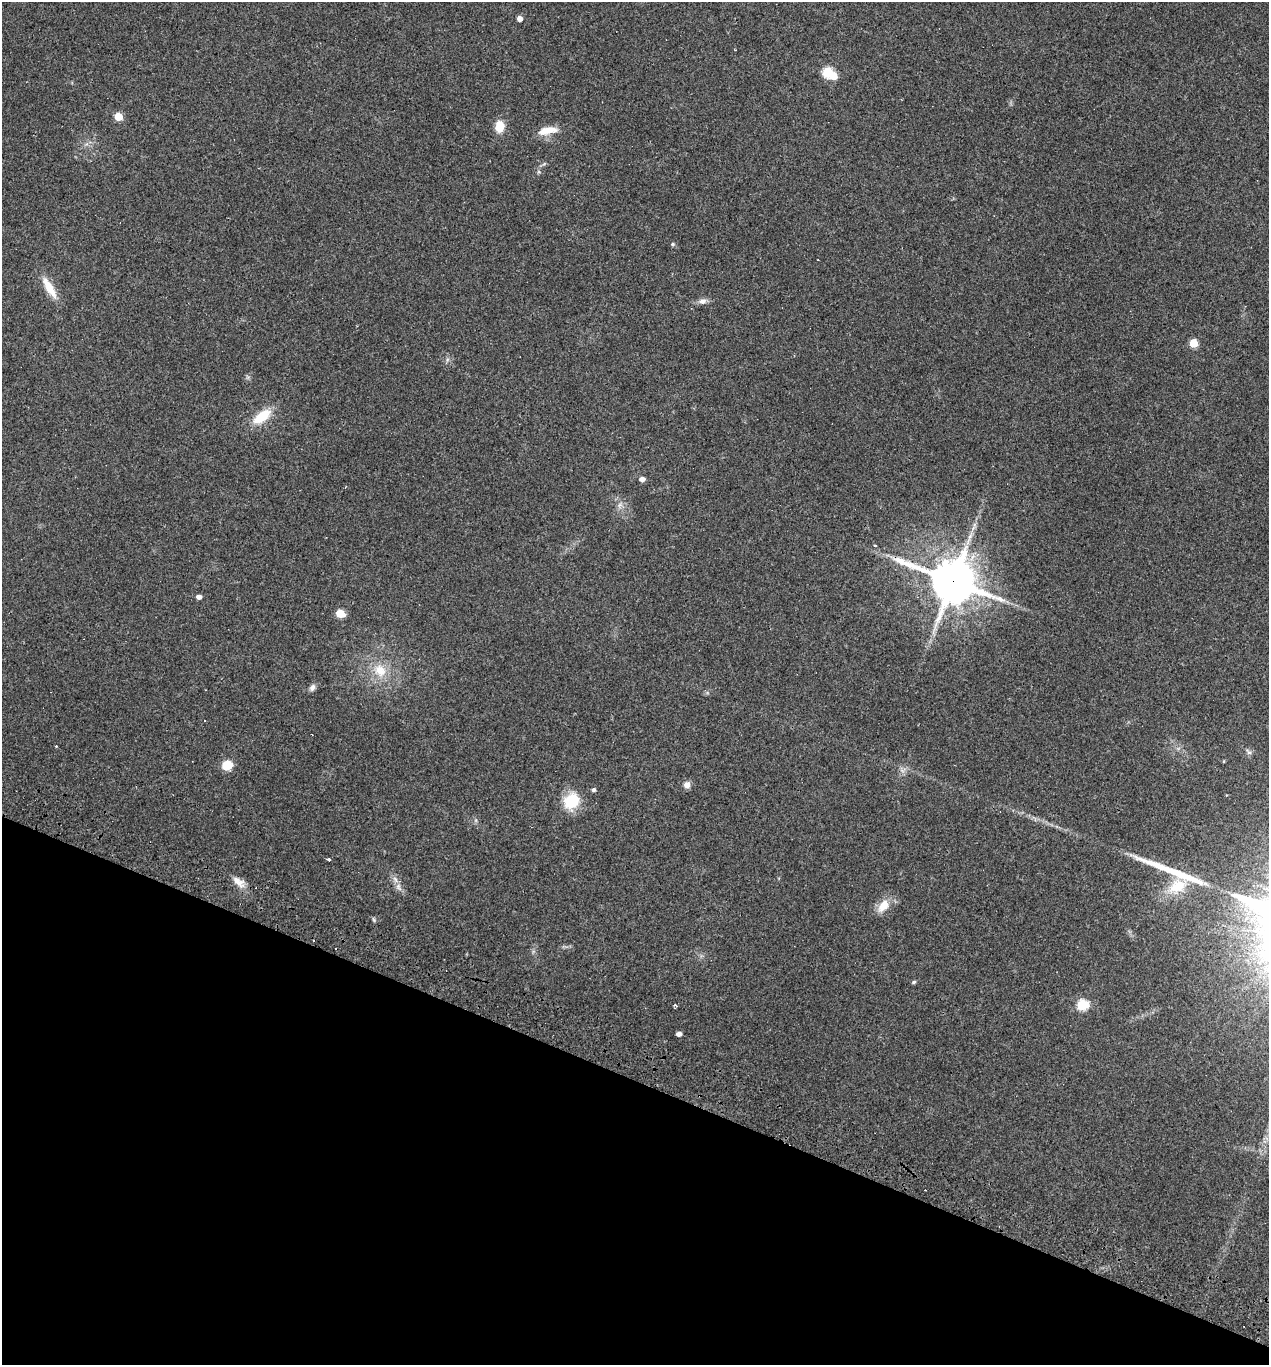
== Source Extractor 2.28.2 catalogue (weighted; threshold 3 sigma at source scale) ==
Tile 15 of 4 x 4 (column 3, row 4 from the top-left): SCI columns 2668-3934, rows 18-1380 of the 5526 x 5510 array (HDU 1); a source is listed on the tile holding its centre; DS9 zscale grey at full resolution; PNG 1271 x 1367 px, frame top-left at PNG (2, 2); no overlay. Shown black and unused: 21% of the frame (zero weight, under 3 of 4 exposures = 4% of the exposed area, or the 3 px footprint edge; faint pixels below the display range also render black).
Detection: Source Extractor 2.28.2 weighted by HDU 2 'WHT'; one run over the whole footprint, this tile lists its part. Background 0.0797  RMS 0.0055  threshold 0.0248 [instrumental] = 3 sigma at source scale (4.5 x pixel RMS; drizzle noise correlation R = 1.50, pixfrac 1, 0.05/0.05 arcsec/px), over >= 5 px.
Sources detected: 41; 1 inside a brighter object's white glare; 4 cosmic-ray / hot-pixel residue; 1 long thin detection or spike segment (spike, bleed or trail) — not listed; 1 inside a brighter listed object's ellipse — not listed separately; the other 34 listed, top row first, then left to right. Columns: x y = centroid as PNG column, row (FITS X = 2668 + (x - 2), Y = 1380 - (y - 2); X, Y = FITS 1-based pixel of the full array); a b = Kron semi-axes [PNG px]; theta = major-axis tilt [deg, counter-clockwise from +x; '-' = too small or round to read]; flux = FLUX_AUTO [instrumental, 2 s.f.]
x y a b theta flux
519 18 4 4 - 3.3
827 72 6 5 - 40
118 116 5 5 - 14
499 126 10 8 83 9.6
547 130 24 9 10 8.1
672 244 5 5 - 0.75
49 288 32 9 -59 9.3
702 301 9 7 17 2.5
1193 343 5 5 - 17
262 416 23 11 36 13
642 479 5 4 - 2.8
619 505 7 4 71 1.3
875 545 3 3 - 1.5
953 581 17 14 -22 1700
199 597 5 4 - 2.4
340 613 6 5 - 17
380 671 19 16 -49 11
312 687 10 6 58 1.9
205 720 3 3 - 0.96
227 765 7 6 - 25
902 770 7 4 -19 1.4
687 785 8 8 - 2.8
594 790 5 4 - 1.2
571 801 18 16 50 17
328 860 4 3 - 1.5
395 879 10 5 -63 2.2
238 882 20 9 -37 4.9
1177 886 25 17 26 14
883 906 17 10 52 8
374 920 6 4 -71 0.75
914 982 4 4 - 1
675 1005 3 3 - 1
1083 1005 6 5 - 38
679 1034 4 4 - 2.5
Overlapping masked pixels (flux is a lower limit): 1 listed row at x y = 953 581